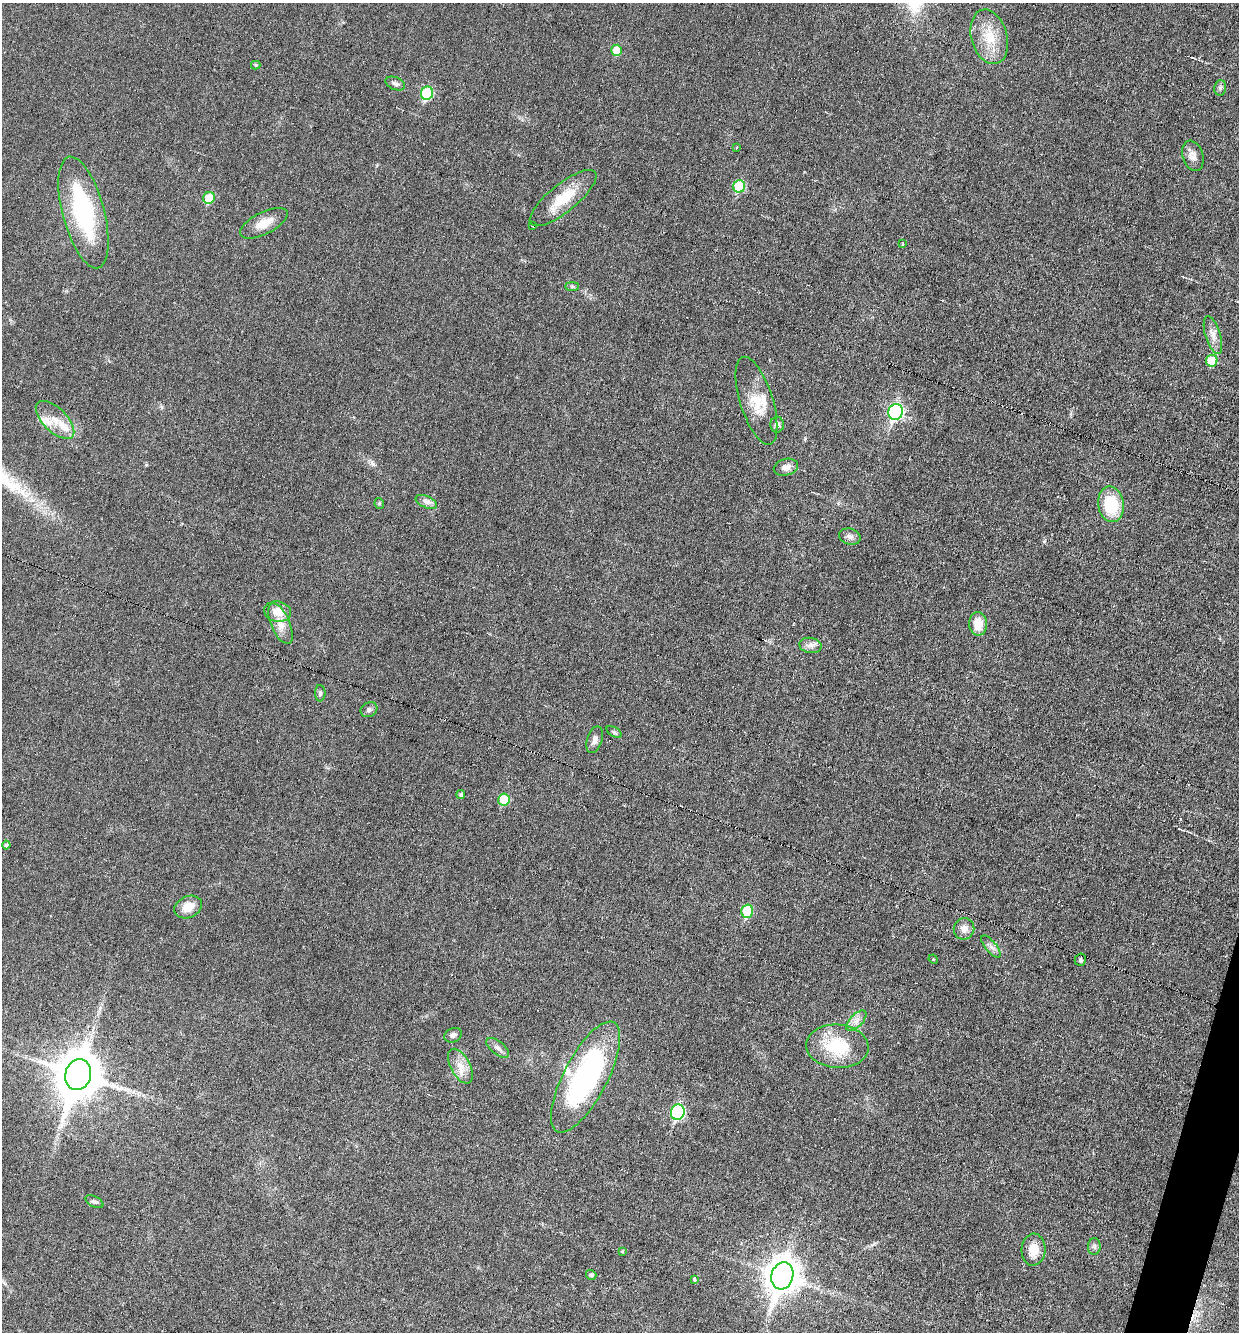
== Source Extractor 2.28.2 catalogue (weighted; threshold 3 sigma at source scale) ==
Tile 6 of 4 x 4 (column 2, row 2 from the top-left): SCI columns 1496-2732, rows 2659-3988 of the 5333 x 5318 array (HDU 1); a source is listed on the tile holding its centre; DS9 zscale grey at full resolution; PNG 1241 x 1334 px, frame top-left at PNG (2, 3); each listed source drawn as its Kron ellipse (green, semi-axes under 4 px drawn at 4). Shown black and unused: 1% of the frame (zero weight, under 3 of 6 exposures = <1% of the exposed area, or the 3 px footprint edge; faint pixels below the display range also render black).
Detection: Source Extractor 2.28.2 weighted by HDU 2 'WHT'; one run over the whole footprint, this tile lists its part. Background 0.0321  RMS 0.0039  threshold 0.0159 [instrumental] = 3 sigma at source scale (4.09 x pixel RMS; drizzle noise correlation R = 1.36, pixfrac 0.8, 0.05/0.05 arcsec/px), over >= 5 px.
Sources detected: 66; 1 inside a brighter object's white glare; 2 cosmic-ray / hot-pixel residue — neither listed nor drawn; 4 inside a brighter listed object's ellipse — not listed separately; the other 59 listed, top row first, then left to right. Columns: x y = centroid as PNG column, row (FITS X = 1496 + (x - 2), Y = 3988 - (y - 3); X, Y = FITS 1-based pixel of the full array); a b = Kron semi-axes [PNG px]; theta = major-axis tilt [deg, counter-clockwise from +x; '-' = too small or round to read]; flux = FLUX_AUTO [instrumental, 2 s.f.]
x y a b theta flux
989 37 28 18 -74 10
617 50 5 5 - 6.7
256 65 4 4 - 0.48
395 84 10 6 -21 1.2
1220 88 8 6 77 0.79
427 93 7 6 - 25
737 147 4 2 - 0.28
1193 156 15 10 -72 2.5
739 186 6 6 - 15
209 198 6 5 - 9.5
563 198 41 14 39 11
83 212 57 21 -75 42
264 223 26 11 27 5.2
532 225 3 3 - 0.58
903 244 3 2 - 0.46
572 287 7 4 0 0.62
1213 335 19 7 -72 2.8
1212 361 6 5 - 9.5
756 401 45 16 -73 9.7
896 412 8 7 - 73
55 420 24 12 -44 6.4
777 425 8 7 - 1.4
786 467 12 8 14 2.3
426 502 11 6 -24 1.5
379 503 5 4 - 0.63
1111 504 18 13 -81 15
850 537 11 8 -16 1.5
278 612 13 10 -10 4.9
280 624 22 9 -66 4.5
978 624 12 9 -89 5.8
810 645 11 7 -10 1.9
320 693 8 5 90 0.89
369 710 9 7 30 1
614 732 8 4 -30 0.7
595 740 14 7 72 2
461 795 4 4 - 0.75
504 799 6 5 - 9.9
6 845 4 4 - 0.74
188 907 14 10 26 4.9
747 911 6 6 - 15
964 929 11 10 - 2.7
991 947 14 5 -51 1.7
933 959 5 4 - 0.31
1080 960 6 5 - 0.64
856 1021 13 6 45 2.1
453 1035 9 7 25 1.1
837 1046 31 22 -4 18
498 1048 13 6 -38 1.6
460 1066 19 9 -62 4.3
78 1074 15 13 73 1400
586 1077 62 22 62 72
678 1112 8 7 - 41
94 1202 10 5 -27 0.86
1094 1246 8 6 89 0.97
1033 1250 16 12 86 5.5
622 1251 4 3 - 0.38
591 1275 5 5 - 0.88
782 1276 14 11 73 590
694 1279 4 3 - 1.3